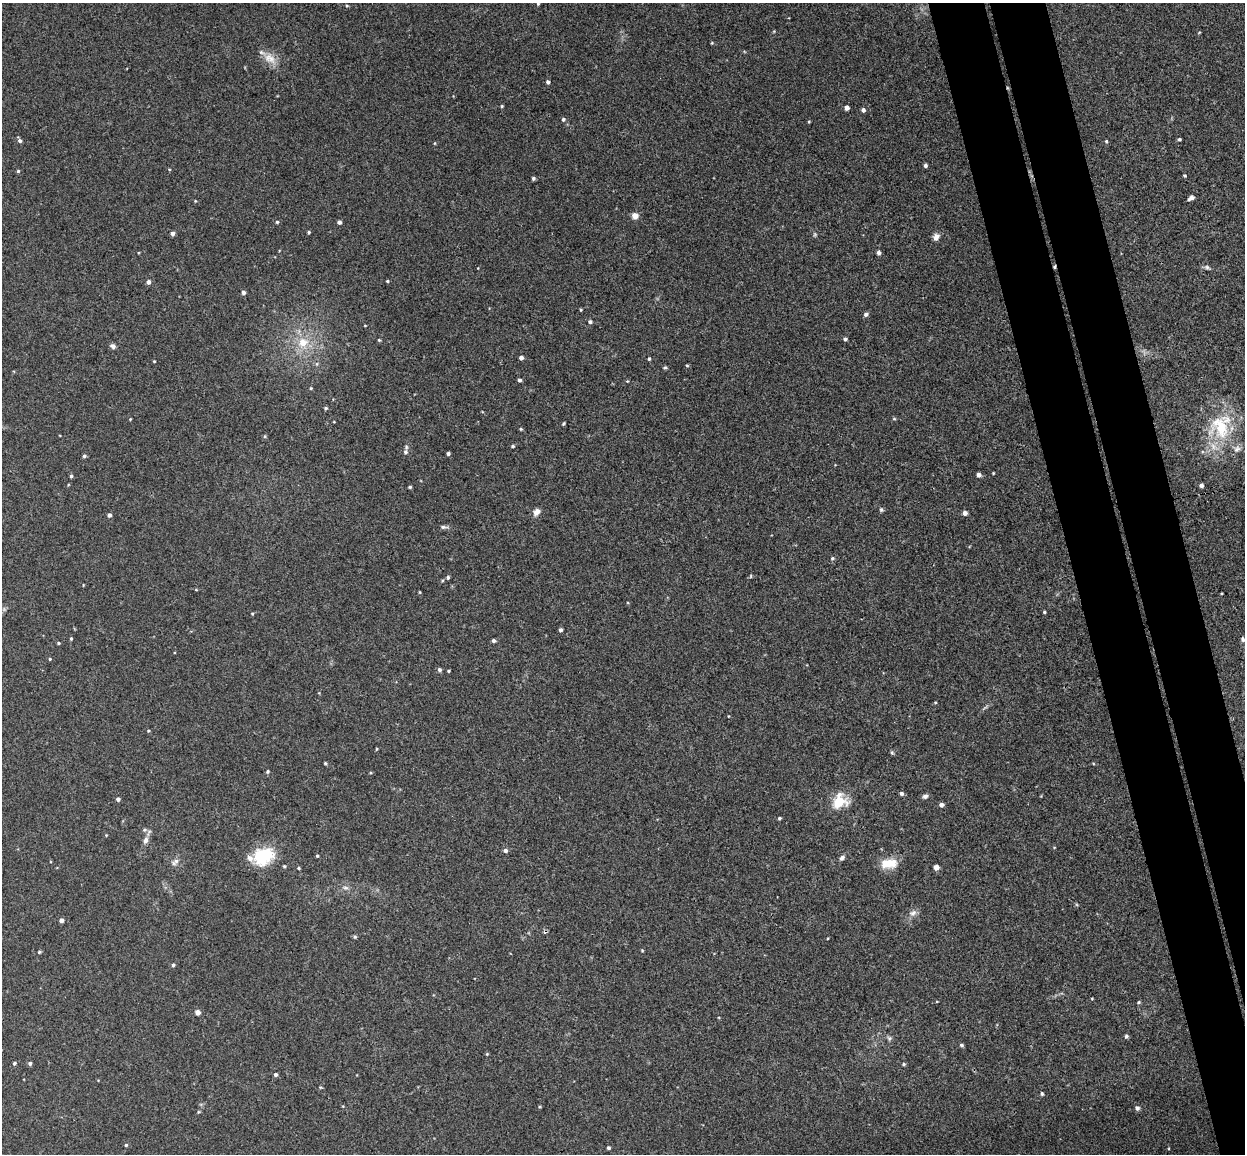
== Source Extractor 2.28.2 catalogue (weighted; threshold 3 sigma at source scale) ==
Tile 6 of 4 x 4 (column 2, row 2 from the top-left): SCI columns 1300-2542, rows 2456-3607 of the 5086 x 5029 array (HDU 1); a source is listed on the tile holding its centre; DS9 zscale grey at full resolution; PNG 1247 x 1156 px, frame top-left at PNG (2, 3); no overlay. Shown black and unused: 8% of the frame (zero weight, under 3 of 4 exposures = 5% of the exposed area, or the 3 px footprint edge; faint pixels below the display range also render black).
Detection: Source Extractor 2.28.2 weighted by HDU 2 'WHT'; one run over the whole footprint, this tile lists its part. Background 0.0427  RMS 0.0043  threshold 0.0192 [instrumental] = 3 sigma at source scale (4.5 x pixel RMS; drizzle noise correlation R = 1.50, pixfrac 1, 0.05/0.05 arcsec/px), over >= 5 px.
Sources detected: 130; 2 cosmic-ray / hot-pixel residue — not listed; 2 inside a brighter listed object's ellipse — not listed separately; the other 126 listed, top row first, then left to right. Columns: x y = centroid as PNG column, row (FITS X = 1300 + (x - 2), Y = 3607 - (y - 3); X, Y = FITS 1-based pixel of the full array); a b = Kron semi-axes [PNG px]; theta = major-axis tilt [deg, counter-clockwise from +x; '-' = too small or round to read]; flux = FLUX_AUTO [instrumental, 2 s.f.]
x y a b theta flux
538 4 5 4 - 0.49
347 5 5 3 - 0.43
774 31 4 3 - 0.35
712 43 5 4 - 0.37
270 58 19 12 -35 5.3
548 82 4 4 - 0.99
502 106 4 4 - 0.44
847 108 4 4 - 2
863 110 4 4 - 1.4
563 119 5 5 - 0.74
809 122 4 3 - 0.35
1179 139 3 3 - 0.71
20 141 5 5 - 1.1
1106 141 5 4 - 0.5
925 165 4 3 - 0.94
169 169 5 3 - 0.35
18 171 4 4 - 0.53
1185 176 4 3 - 0.44
533 178 4 4 - 0.84
1191 198 7 4 31 1.5
635 216 5 5 - 3.8
277 222 4 4 - 0.57
339 222 4 4 - 1.2
309 232 4 3 - 0.59
172 233 4 4 - 1.6
936 237 8 7 - 2.2
878 253 5 4 - 1.4
1207 267 8 5 -16 1
387 281 4 3 - 0.45
148 282 5 4 - 1.4
243 292 4 4 - 1.5
581 310 3 3 - 0.44
866 314 5 4 - 1.3
590 322 6 5 - 0.83
365 325 4 2 - 0.28
845 339 4 4 - 0.84
379 340 4 4 - 0.46
303 343 12 11 - 6.9
113 346 7 5 -40 1.4
521 358 4 4 - 1.5
649 359 4 3 - 0.62
154 361 3 3 - 0.34
317 364 6 4 -72 0.6
687 365 5 3 - 0.44
665 367 5 4 - 0.55
519 380 4 4 - 0.87
627 381 3 3 - 0.44
311 388 4 4 - 0.41
326 408 5 4 - 0.56
130 419 3 3 - 0.34
894 419 5 3 - 0.45
564 423 4 2 - 0.44
1220 427 38 32 -69 28
521 429 4 3 - 0.48
513 446 4 3 - 0.59
405 452 6 6 - 1.2
448 453 3 3 - 0.92
84 456 5 4 - 0.75
993 473 3 2 - 0.34
979 475 4 4 - 1.5
71 476 4 4 - 0.59
1201 485 4 4 - 1.4
410 487 4 3 - 0.63
881 510 5 5 - 0.74
536 512 9 7 42 2.3
965 513 4 4 - 2.2
109 515 4 4 - 1.2
443 527 10 5 -1 1
832 558 5 5 - 0.68
751 576 5 3 - 0.37
448 577 5 4 - 0.71
196 590 5 3 - 0.33
420 592 4 3 - 0.35
1044 612 3 3 - 0.49
252 613 5 3 - 0.36
561 630 4 3 - 1.1
71 639 4 3 - 0.56
1243 639 7 5 -68 0.91
494 641 5 4 - 0.89
58 643 4 3 - 0.52
50 659 4 3 - 0.45
439 670 5 5 - 0.87
449 671 3 3 - 0.43
148 731 4 3 - 0.4
377 749 5 3 - 0.36
892 753 6 4 -19 0.52
325 763 4 3 - 0.49
268 772 5 4 - 0.55
901 793 5 5 - 0.96
925 796 7 6 - 1.2
118 799 4 4 - 1.3
840 801 19 17 40 9.7
941 805 4 4 - 1.6
779 818 4 3 - 0.62
144 830 5 5 - 0.71
145 840 9 6 66 1.8
505 850 5 5 - 1.2
264 856 25 19 26 17
317 856 4 3 - 0.43
842 858 8 6 38 1.2
175 862 11 6 45 1.6
889 863 20 10 4 7.9
284 866 4 4 - 0.51
936 867 4 4 - 3
299 868 4 3 - 0.51
345 888 9 4 -1 1.1
913 913 11 7 26 2
61 920 4 4 - 2.1
355 937 4 4 - 0.62
39 952 4 4 - 0.51
173 965 5 4 - 0.76
1092 998 4 2 - 0.32
1138 1002 5 4 - 0.47
198 1012 5 5 - 2.4
1126 1036 4 4 - 0.83
889 1038 6 6 - 0.92
961 1045 5 4 - 0.72
487 1054 5 4 - 0.42
14 1063 4 4 - 0.59
30 1063 4 4 - 0.86
904 1064 5 4 - 0.58
275 1075 4 4 - 0.98
1042 1094 4 4 - 0.65
1137 1108 7 5 -60 1
126 1145 4 4 - 0.52
608 1148 4 4 - 0.84
Isophote crosses this tile's border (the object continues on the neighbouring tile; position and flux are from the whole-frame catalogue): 1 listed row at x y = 538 4